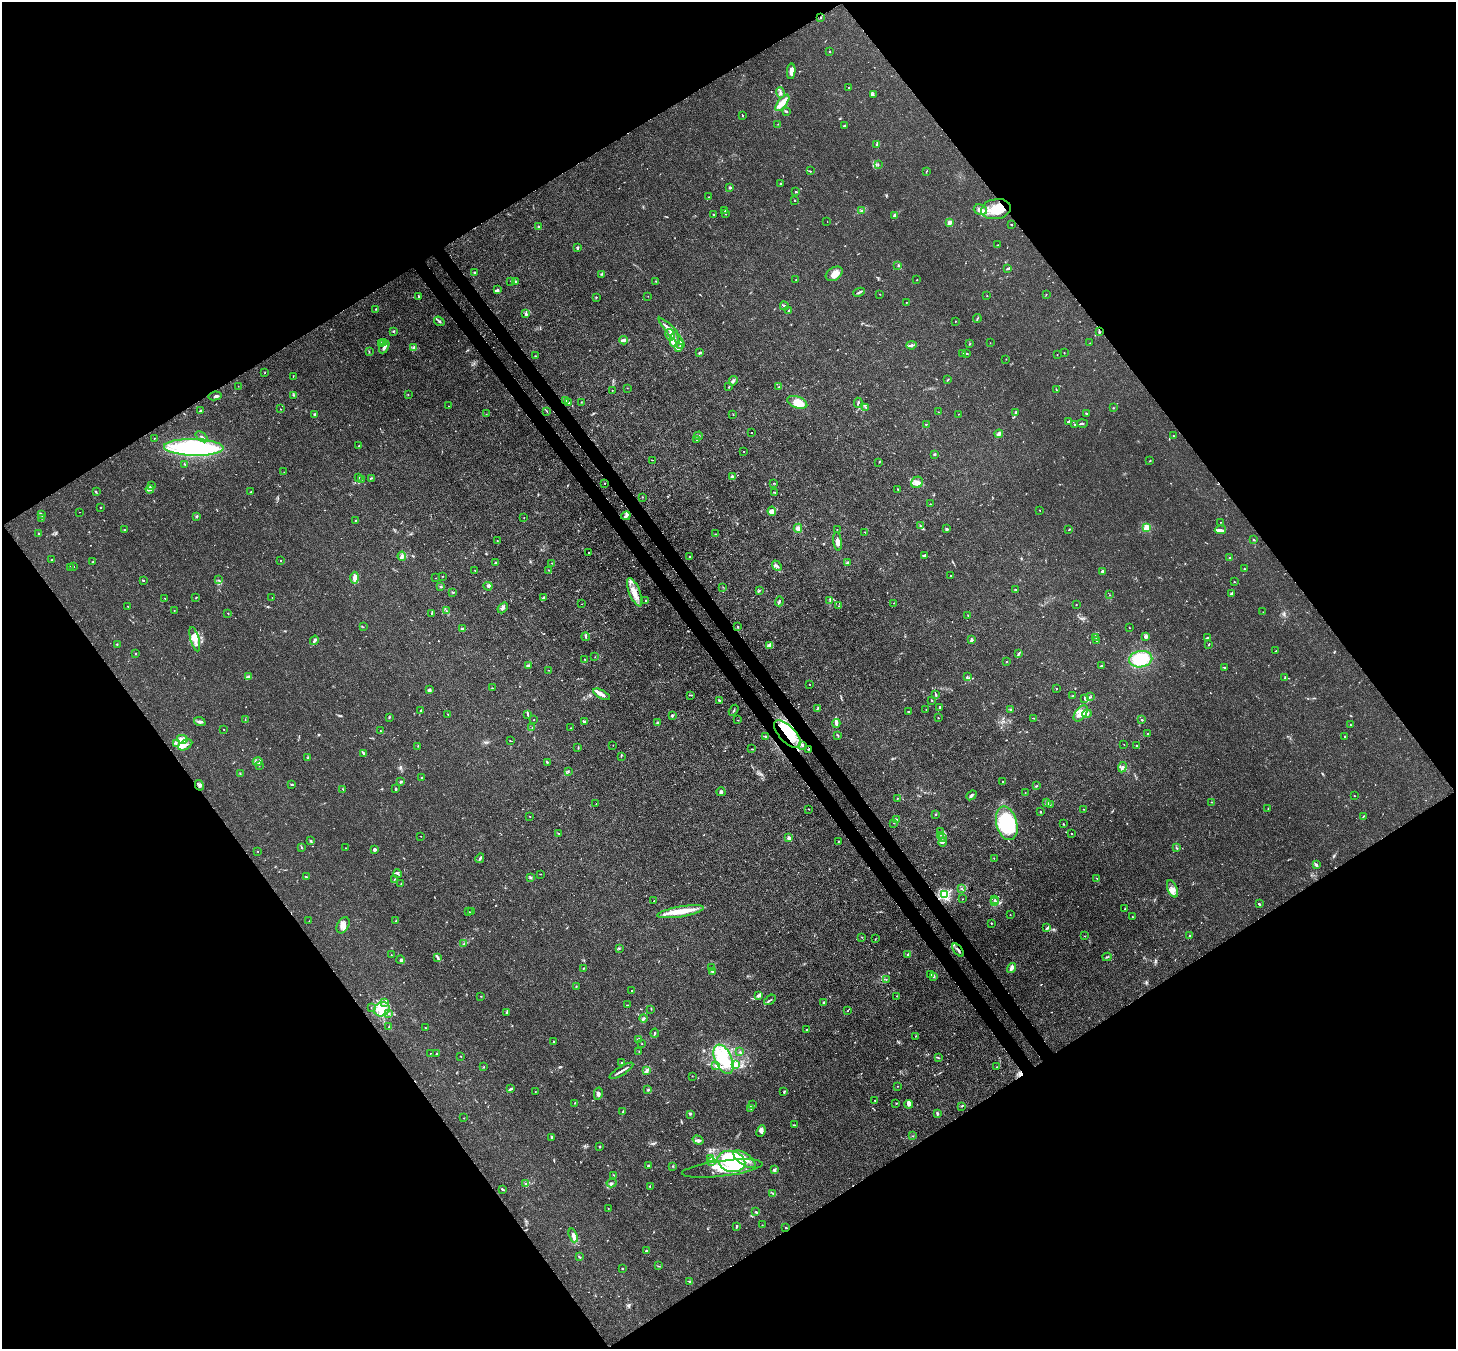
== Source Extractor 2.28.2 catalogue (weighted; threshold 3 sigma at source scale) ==
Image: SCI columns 79-5894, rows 211-5598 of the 5973 x 5946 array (HDU 1 of 3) = the unmasked area's bounding box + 8 px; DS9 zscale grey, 4 x 4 block average (1 PNG px = mean of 4 x 4 image px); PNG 1458 x 1351 px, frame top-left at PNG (2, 2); each listed source drawn as its Kron ellipse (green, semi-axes under 4 px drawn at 4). Shown black and unused: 50% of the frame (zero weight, under 3 of 4 exposures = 7% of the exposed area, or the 3 px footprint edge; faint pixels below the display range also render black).
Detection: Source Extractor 2.28.2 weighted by HDU 2 'WHT'. Background 0.0246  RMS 0.0027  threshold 0.0122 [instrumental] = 3 sigma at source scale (4.5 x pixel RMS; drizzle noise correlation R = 1.50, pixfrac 1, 0.05/0.05 arcsec/px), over >= 5 px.
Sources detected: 718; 4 too faint to see at this stretch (4 x 4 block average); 5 inside a brighter object's white glare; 8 cosmic-ray / hot-pixel residue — neither listed nor drawn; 23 coinciding with a brighter row at this scale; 66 inside a brighter listed object's ellipse — not listed separately; of the other 612, all 500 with FLUX_AUTO >= 0.477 (the completeness limit of this list) listed and drawn (112 fainter detections not listed), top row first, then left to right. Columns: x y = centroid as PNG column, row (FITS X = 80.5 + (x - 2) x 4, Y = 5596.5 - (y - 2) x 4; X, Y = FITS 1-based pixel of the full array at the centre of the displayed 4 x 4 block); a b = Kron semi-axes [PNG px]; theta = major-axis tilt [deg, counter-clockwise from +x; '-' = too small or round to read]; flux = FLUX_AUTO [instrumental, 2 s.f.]
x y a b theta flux
820 17 3 2 - 0.88
830 51 2 2 - 1.5
791 71 8 3 87 9.8
849 87 2 2 - 0.61
780 93 5 2 - 3.3
873 95 3 2 - 1.3
782 103 10 4 52 16
786 111 4 2 - 1.6
742 115 3 2 - 1
778 124 3 2 - 0.59
844 126 3 2 - 1.2
877 144 3 2 - 3.3
878 164 2 2 - 1.2
810 171 4 2 - 1.3
926 171 3 2 - 0.87
780 184 2 2 - 1.6
730 187 3 2 - 2.3
795 192 2 2 - 1.1
709 197 2 2 - 1.1
794 200 2 2 - 0.78
996 209 15 10 10 34
861 210 2 2 - 0.72
980 210 7 5 -18 15
725 211 2 2 - 0.48
726 214 2 2 - 0.79
714 215 2 2 - 1.1
895 215 2 2 - 11
827 222 2 2 - 0.63
949 222 3 2 - 9.4
1011 224 2 2 - 1.4
539 227 3 2 - 2.7
997 245 2 2 - 0.8
578 248 3 2 - 2.2
898 266 3 2 - 1.5
1008 269 4 2 - 2.5
474 272 2 2 - 1.4
601 274 4 2 - 1.3
834 274 9 6 33 13
796 280 2 2 - 0.74
917 280 2 2 - 0.8
511 281 2 2 - 0.53
656 281 2 2 - 0.69
515 282 3 2 - 1.7
497 290 4 3 - 2.6
859 292 6 2 25 3.3
880 294 2 2 - 0.5
1046 294 2 2 - 0.62
418 296 3 2 - 1.2
648 296 2 2 - 0.53
987 296 2 2 - 0.57
596 297 3 2 - 0.99
906 302 2 2 - 0.67
784 306 4 2 - 3.9
376 309 2 2 - 0.68
789 311 3 2 - 2.8
526 314 3 3 - 2.3
977 318 4 2 - 1.9
439 321 6 2 -37 2.4
955 321 2 2 - 0.84
393 331 3 2 - 1.3
671 331 18 3 -48 10
1099 332 4 2 - 2.6
670 335 6 4 -76 7.3
674 339 8 3 83 9.4
623 340 4 2 - 5
383 342 2 2 - 0.67
990 343 2 2 - 0.88
1090 343 2 2 - 0.59
381 344 3 2 - 1.7
969 344 2 2 - 0.99
680 345 3 2 - 1.8
911 345 5 2 - 2.5
384 347 7 3 60 5.2
414 348 3 2 - 2.1
678 348 3 3 - 2.3
369 352 3 2 - 0.9
700 353 3 2 - 2.6
963 353 3 2 - 1.2
1064 353 2 2 - 0.94
967 354 3 2 - 1.1
1057 355 2 2 - 0.58
535 356 2 2 - 0.99
1006 359 2 2 - 0.55
265 373 2 2 - 0.54
293 376 2 2 - 0.74
948 379 3 2 - 1.1
733 381 5 2 - 3
238 386 2 2 - 0.49
729 387 3 2 - 1
779 387 2 2 - 0.69
627 388 2 2 - 0.49
1056 389 3 2 - 1.1
612 390 2 2 - 0.71
408 394 2 2 - 0.55
294 395 2 2 - 0.56
215 396 6 2 10 3.4
565 400 4 2 - 1.5
581 402 2 2 - 0.62
797 402 10 5 -21 18
568 403 3 2 - 2.7
858 403 5 2 - 2.2
449 406 2 2 - 0.58
866 407 3 2 - 1.1
1113 408 2 2 - 0.84
280 409 2 2 - 0.81
201 411 3 2 - 1.6
547 411 3 2 - 0.76
938 412 2 2 - 0.66
1016 412 4 2 - 2.1
314 414 3 2 - 1.4
486 414 2 2 - 0.64
733 414 2 2 - 0.61
958 414 2 2 - 0.66
1087 414 3 2 - 3
1069 422 3 2 - 4.1
1082 423 5 2 - 1.7
926 424 2 2 - 0.76
1074 424 2 2 - 0.86
752 432 2 2 - 0.66
999 434 4 2 - 6.2
698 436 4 2 - 2.1
1174 436 2 2 - 1
202 437 7 2 -37 3
154 438 2 2 - 0.6
696 439 2 2 - 1.5
359 446 2 2 - 0.94
194 447 30 8 -1 220
744 451 2 2 - 0.97
934 454 2 2 - 2.4
652 460 2 2 - 0.52
1150 461 2 2 - 1.3
879 462 3 2 - 0.65
184 464 2 2 - 0.85
284 472 2 2 - 0.48
732 476 2 2 - 14
359 478 2 2 - 1.2
371 478 3 2 - 1.1
361 480 2 2 - 0.81
917 482 6 5 - 7.7
605 483 2 2 - 1
774 483 2 2 - 0.69
151 485 2 2 - 0.65
150 489 4 2 - 3.1
898 490 4 2 - 1.3
96 492 2 2 - 0.67
251 492 2 2 - 1.2
775 492 2 2 - 1.2
642 497 2 2 - 0.79
930 504 2 2 - 0.84
101 507 2 2 - 1.2
1039 510 2 2 - 0.52
772 511 4 3 - 7.4
79 512 2 2 - 1.4
42 514 4 3 - 2.7
626 516 5 3 - 3.4
197 517 2 2 - 3.3
41 518 3 2 - 0.95
524 518 2 2 - 0.49
355 520 2 2 - 0.75
1220 522 2 2 - 0.51
920 525 2 2 - 0.7
1146 527 2 2 - 88
798 528 4 3 - 5.7
837 529 2 2 - 0.48
947 529 3 2 - 1.3
1069 529 3 2 - 0.9
125 530 2 2 - 1.3
1220 530 5 3 - 4.8
865 532 2 2 - 1.3
39 534 3 2 - 1.1
716 534 2 2 - 0.59
497 540 2 2 - 1.2
1254 540 3 2 - 1.2
838 541 9 3 -83 6.8
588 552 2 2 - 2.1
924 555 3 2 - 3.5
402 556 4 3 - 4.6
690 557 2 2 - 0.97
1230 558 3 2 - 1.1
52 560 2 2 - 0.64
281 560 2 2 - 0.97
93 562 3 2 - 1.2
496 562 3 2 - 1.5
552 563 2 2 - 0.63
847 563 3 2 - 1.9
74 566 2 2 - 0.93
777 566 6 2 -48 3.3
70 567 2 2 - 0.75
1244 569 2 2 - 1.4
549 570 2 2 - 0.74
475 571 2 2 - 0.54
1103 571 2 2 - 18
443 576 2 2 - 0.6
951 576 2 2 - 2.1
355 578 6 3 -88 12
436 578 2 2 - 0.61
143 580 2 2 - 1.1
219 580 2 2 - 0.74
1234 582 2 2 - 0.75
488 586 4 3 - 3.2
441 587 3 2 - 1
723 587 2 2 - 0.76
759 590 3 2 - 1.2
1016 590 2 2 - 0.9
453 592 3 2 - 1.9
634 592 15 5 -68 18
1231 594 3 2 - 1.7
1110 595 2 2 - 0.73
272 597 2 2 - 0.66
165 598 2 2 - 1.7
196 598 2 2 - 1
544 598 4 2 - 3.5
830 600 3 2 - 1.4
646 601 2 2 - 1
779 601 5 2 - 2.6
894 603 2 2 - 0.64
582 604 2 2 - 0.49
1076 604 2 2 - 1.3
839 606 3 2 - 1.2
128 607 3 2 - 1.1
503 608 6 3 50 4.9
174 611 2 2 - 0.74
446 611 3 2 - 1.2
1263 612 2 2 - 0.51
228 613 2 2 - 1.1
432 613 3 2 - 1.1
968 616 2 2 - 0.68
738 626 2 2 - 0.81
363 627 2 2 - 0.85
463 628 4 2 - 1.7
1129 628 2 2 - 0.73
1145 636 4 2 - 3.4
586 637 4 2 - 2.4
1096 637 2 2 - 0.85
1207 638 3 2 - 0.9
195 639 12 3 -74 11
314 640 5 3 - 3.5
971 640 3 2 - 2.9
1096 641 2 2 - 0.8
1209 644 3 2 - 0.83
117 645 2 2 - 1.6
770 646 3 2 - 2.2
1276 651 2 2 - 2.1
135 653 2 2 - 4.4
1019 653 3 2 - 1.9
595 657 2 2 - 0.52
585 659 2 2 - 1
1141 659 12 8 10 63
1007 662 2 2 - 0.94
528 665 4 2 - 2
1101 665 4 2 - 0.93
1224 667 3 2 - 1.7
549 670 2 2 - 0.52
967 676 3 2 - 1.2
248 677 3 2 - 1.7
1285 678 2 2 - 0.99
810 684 2 2 - 0.64
492 688 2 2 - 0.59
429 689 4 2 - 2
1057 689 2 2 - 0.89
602 694 9 3 -28 8.9
691 695 3 2 - 1
936 695 3 2 - 1.6
1073 696 2 2 - 0.53
1091 697 2 2 - 0.69
1085 699 3 2 - 1.7
932 700 2 2 - 1
720 701 4 2 - 1.4
940 707 2 2 - 3.2
817 709 2 2 - 0.92
1011 709 3 2 - 2
421 710 3 2 - 1.6
734 710 6 2 58 1.8
926 710 2 2 - 0.52
909 711 3 2 - 1.6
1081 713 9 5 52 12
448 714 2 2 - 0.54
1087 714 5 3 - 8.3
528 715 4 2 - 1.2
672 716 3 3 - 2.8
389 717 3 2 - 0.94
938 718 2 2 - 0.88
1033 718 3 2 - 0.75
534 719 2 2 - 0.72
245 720 2 2 - 1
738 720 2 2 - 0.54
1142 720 2 2 - 6.5
200 722 6 3 -20 4.2
584 722 4 2 - 2.4
658 722 3 2 - 3.1
836 723 4 2 - 5.2
1350 725 2 2 - 0.85
532 728 2 2 - 0.72
571 728 2 2 - 0.49
223 729 2 2 - 0.51
380 731 2 2 - 0.71
787 734 17 8 -47 47
1148 734 2 2 - 0.7
838 735 3 2 - 1.2
1344 736 2 2 - 0.92
765 737 3 2 - 0.9
182 739 5 3 - 5.8
510 741 3 2 - 0.76
176 743 3 2 - 1.3
1124 744 2 2 - 0.53
185 745 7 4 30 7.8
613 745 2 2 - 0.5
803 745 4 2 - 1.8
418 746 2 2 - 0.67
1136 746 2 2 - 0.95
578 748 3 2 - 1.2
752 749 2 2 - 0.66
808 749 3 2 - 0.79
364 753 4 2 - 2
621 756 2 2 - 0.74
308 758 2 2 - 1.3
258 762 5 2 - 3.1
547 762 2 2 - 1.3
260 765 3 2 - 0.99
1122 767 5 2 - 2.6
568 771 2 2 - 0.59
240 774 3 2 - 0.94
421 778 2 2 - 0.81
1003 781 2 2 - 0.86
401 782 4 2 - 2.1
292 784 2 2 - 1.7
199 785 5 3 - 3.7
1037 786 2 2 - 0.94
343 789 3 2 - 1
396 789 3 2 - 2.4
721 792 4 3 - 3.2
1025 793 2 2 - 0.64
971 795 6 2 40 3.1
1354 796 2 2 - 1.1
897 799 2 2 - 0.65
1211 802 2 2 - 0.76
1046 803 2 2 - 0.65
596 804 2 2 - 1.3
1050 804 2 2 - 0.76
1268 808 2 2 - 0.59
809 809 2 2 - 0.94
1084 809 2 2 - 0.7
1041 812 2 2 - 2.8
936 814 3 2 - 1.1
530 816 2 2 - 0.86
1363 816 3 2 - 1.2
896 820 4 2 - 3.5
894 823 2 2 - 0.54
1007 823 17 10 -75 150
1063 824 2 2 - 0.83
941 832 4 2 - 2.4
559 833 2 2 - 1.3
1071 834 2 2 - 1.1
941 835 2 2 - 0.52
420 836 2 2 - 0.66
942 837 4 2 - 1
789 838 2 2 - 24
311 841 2 2 - 3
839 841 2 2 - 0.63
942 842 4 2 - 2.4
302 848 2 2 - 1.2
346 848 2 2 - 0.57
1176 848 3 2 - 1.4
375 849 3 3 - 3.3
258 851 2 2 - 0.74
480 858 5 2 - 2.7
994 858 2 2 - 0.48
1316 865 4 2 - 3
398 874 4 2 - 2.2
541 874 2 2 - 0.52
306 877 4 2 - 1
530 877 2 2 - 1.3
1097 878 2 2 - 0.77
395 879 2 2 - 0.63
401 884 2 2 - 0.48
962 888 2 2 - 0.66
1172 889 9 4 -67 9.3
945 895 2 2 - 240
963 899 2 2 - 0.61
995 900 2 2 - 0.63
654 901 2 2 - 0.5
995 902 2 2 - 1.3
1259 904 3 2 - 2.3
1125 909 2 2 - 0.83
469 912 2 2 - 1
472 912 3 2 - 1.3
681 912 23 5 9 29
1010 915 2 2 - 0.66
1132 917 2 2 - 1.1
309 921 2 2 - 0.65
395 921 2 2 - 0.83
991 923 2 2 - 1.1
343 925 8 5 61 10
1047 928 3 2 - 2.3
1085 936 2 2 - 0.57
1190 936 2 2 - 2.1
862 937 2 2 - 0.81
875 939 3 2 - 0.68
464 943 3 2 - 0.56
619 948 2 2 - 0.66
958 950 7 2 -51 3.6
391 955 2 2 - 0.59
908 955 2 2 - 18
1107 957 4 2 - 1.7
438 958 2 2 - 0.87
401 960 4 2 - 2.5
712 967 2 2 - 0.78
1012 968 5 3 - 8.2
583 969 2 2 - 0.51
712 971 4 3 - 2.1
930 975 4 2 - 1.8
934 976 3 3 - 2.6
886 980 2 2 - 0.68
576 987 2 2 - 1.3
632 991 2 2 - 0.76
758 995 3 2 - 6.3
481 996 2 2 - 0.55
897 996 2 2 - 1.2
770 1000 6 2 36 2.5
384 1002 4 2 - 2.2
824 1002 2 2 - 2.8
627 1005 3 2 - 0.67
371 1007 2 2 - 0.49
382 1009 8 7 - 17
651 1009 2 2 - 0.9
848 1010 2 2 - 0.5
389 1013 2 2 - 0.66
506 1013 3 2 - 2.4
644 1018 4 2 - 2.1
389 1027 2 2 - 0.7
425 1028 2 2 - 0.71
806 1030 2 2 - 1.1
655 1033 4 2 - 1.9
915 1036 2 2 - 0.63
639 1040 2 2 - 5.6
554 1042 2 2 - 1.1
642 1044 2 2 - 0.73
639 1051 2 2 - 0.59
740 1052 2 2 - 0.91
430 1053 2 2 - 0.5
436 1054 2 2 - 1.8
460 1056 2 2 - 0.53
938 1058 4 2 - 1.3
723 1059 15 8 -65 41
622 1062 2 2 - 1.6
715 1065 2 2 - 1.3
735 1065 3 2 - 9.8
484 1067 2 2 - 1.2
996 1067 2 2 - 0.76
647 1070 4 2 - 5.5
621 1071 14 2 32 6.1
692 1076 2 2 - 0.56
898 1086 2 2 - 0.53
510 1089 4 2 - 2.1
648 1090 2 2 - 2
535 1092 2 2 - 0.48
784 1092 3 2 - 1.9
598 1094 6 3 78 3.7
875 1100 2 2 - 0.64
575 1103 2 2 - 0.7
896 1103 2 2 - 0.71
752 1104 2 2 - 0.57
909 1104 4 4 - 4.3
962 1106 2 2 - 0.97
751 1108 2 2 - 0.88
623 1112 2 2 - 0.55
690 1114 2 2 - 1.3
937 1114 2 2 - 3
464 1118 2 2 - 0.56
794 1125 3 2 - 1.3
761 1131 6 3 68 4.8
913 1136 2 2 - 0.93
552 1137 2 2 - 6.1
698 1140 5 3 - 3.7
600 1146 3 2 - 0.99
710 1159 4 2 - 1.5
745 1159 13 6 -35 18
712 1161 3 3 - 2.3
731 1161 14 10 -14 71
648 1166 2 2 - 4.5
673 1166 2 2 - 1.1
722 1168 40 8 7 42
774 1170 2 2 - 15
614 1175 3 2 - 0.62
612 1183 5 2 - 2.7
526 1184 3 2 - 1.2
650 1187 2 2 - 0.49
502 1189 4 2 - 2.6
773 1193 3 2 - 1.2
608 1208 2 2 - 0.62
756 1212 3 2 - 2.6
762 1225 2 2 - 0.49
737 1226 3 2 - 2.8
786 1228 2 2 - 1.7
573 1235 7 3 -69 8
646 1251 2 2 - 2.3
579 1257 3 2 - 1.1
658 1266 2 2 - 0.75
622 1269 2 2 - 1.9
689 1282 3 2 - 1.1
Overlapping masked pixels (flux is a lower limit): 5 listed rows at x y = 996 209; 787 734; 808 749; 199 785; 958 950
Diffuse or blended objects may show on this block-average render without a row.